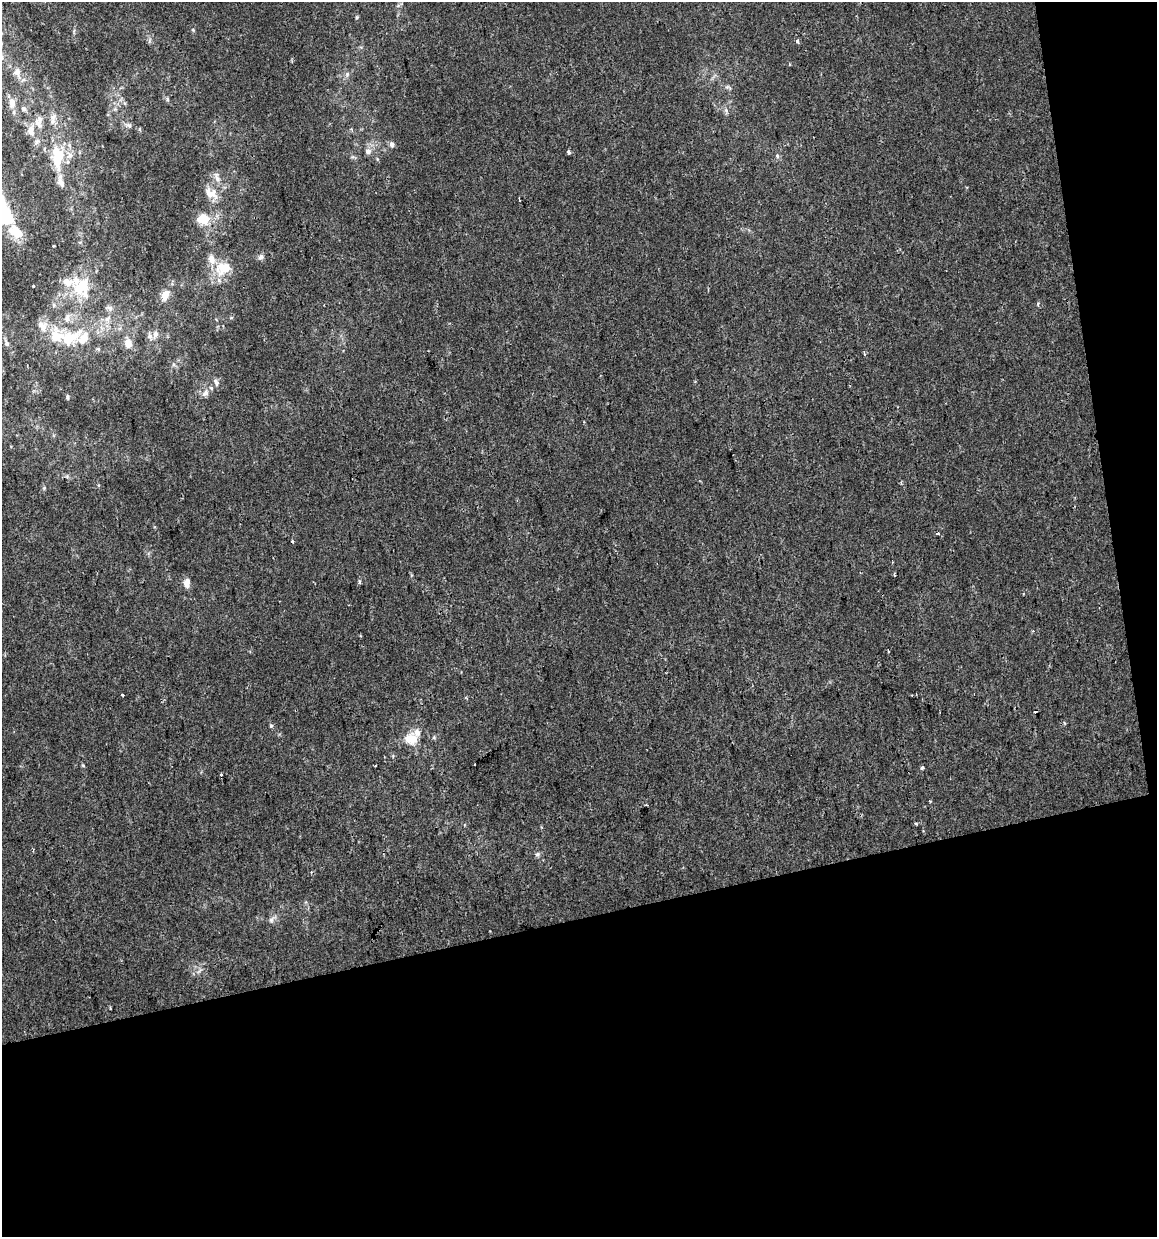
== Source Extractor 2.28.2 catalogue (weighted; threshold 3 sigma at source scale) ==
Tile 4 of 2 x 2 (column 2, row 2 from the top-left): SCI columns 1180-2334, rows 2-1236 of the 2373 x 2471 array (HDU 1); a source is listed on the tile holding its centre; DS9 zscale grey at full resolution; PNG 1159 x 1239 px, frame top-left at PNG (2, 2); no overlay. Shown black and unused: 29% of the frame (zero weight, under 2 of 3 exposures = <1% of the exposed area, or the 3 px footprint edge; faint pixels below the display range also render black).
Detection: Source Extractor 2.28.2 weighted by HDU 2 'WHT'; one run over the whole footprint, this tile lists its part. Background 8.56e-05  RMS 0.0042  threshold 0.0189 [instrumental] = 3 sigma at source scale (4.5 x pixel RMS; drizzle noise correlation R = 1.50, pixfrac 1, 0.0396/0.0396 arcsec/px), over >= 5 px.
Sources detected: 84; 2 inside a brighter object's white glare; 3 cosmic-ray / hot-pixel residue — not listed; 16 inside a brighter listed object's ellipse — not listed separately; the other 63 listed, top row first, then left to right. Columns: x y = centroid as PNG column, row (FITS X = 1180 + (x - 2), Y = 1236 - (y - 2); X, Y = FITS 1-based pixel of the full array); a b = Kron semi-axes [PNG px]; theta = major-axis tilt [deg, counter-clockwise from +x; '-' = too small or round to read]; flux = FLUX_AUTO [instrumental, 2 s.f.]
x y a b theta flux
398 6 7 4 19 0.71
357 17 5 4 - 0.47
193 30 6 4 -72 0.49
797 41 4 4 - 1.1
17 72 14 9 -77 3.7
347 74 8 6 88 1.3
728 87 11 5 -28 1.1
167 99 6 4 -88 0.59
12 102 14 9 -90 3.8
24 109 7 7 - 1.4
726 110 9 4 -82 1.1
53 117 11 7 44 2.2
40 119 10 8 -73 2.1
129 125 9 7 -15 1.4
351 129 5 4 - 0.56
31 131 16 10 87 4.3
392 144 7 6 - 1.5
368 151 8 8 - 2.1
568 152 3 3 - 3.9
777 156 6 5 - 0.8
58 160 31 16 76 14
217 177 15 6 -72 2.5
966 187 4 3 - 0.33
211 193 21 13 -31 5.6
4 218 21 16 -24 19
203 219 10 9 - 9.4
53 246 3 2 - 0.43
261 257 8 6 65 1.4
224 268 20 15 18 12
33 286 3 3 - 1.3
79 288 21 15 -62 11
165 295 14 9 66 4.7
1038 304 6 4 71 0.63
110 308 9 7 -49 1.5
231 318 6 4 1 0.49
107 319 11 8 45 2.7
42 326 16 12 -48 4.7
155 334 12 7 77 2.3
69 338 30 21 14 17
6 343 10 6 -66 1.5
128 343 12 10 -88 4
216 382 11 7 -70 1.6
205 393 11 7 52 2.2
67 397 6 3 -86 0.67
67 476 6 5 - 0.77
44 488 6 4 46 0.62
938 533 3 3 - 1.6
292 541 3 3 - 0.54
895 575 3 2 - 0.56
359 582 5 4 - 0.73
187 583 12 7 88 3.1
888 650 3 2 - 0.75
122 695 3 3 - 1.9
271 726 5 5 - 0.64
410 739 17 14 -8 7.5
83 765 5 4 - 0.46
375 766 3 2 - 0.81
923 768 3 3 - 1.9
221 774 3 3 - 0.43
930 801 3 3 - 0.51
916 823 4 3 - 0.63
537 854 7 7 - 1.1
272 919 13 6 42 1.6
Isophote crosses this tile's border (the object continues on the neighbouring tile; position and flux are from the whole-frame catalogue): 1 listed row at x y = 4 218